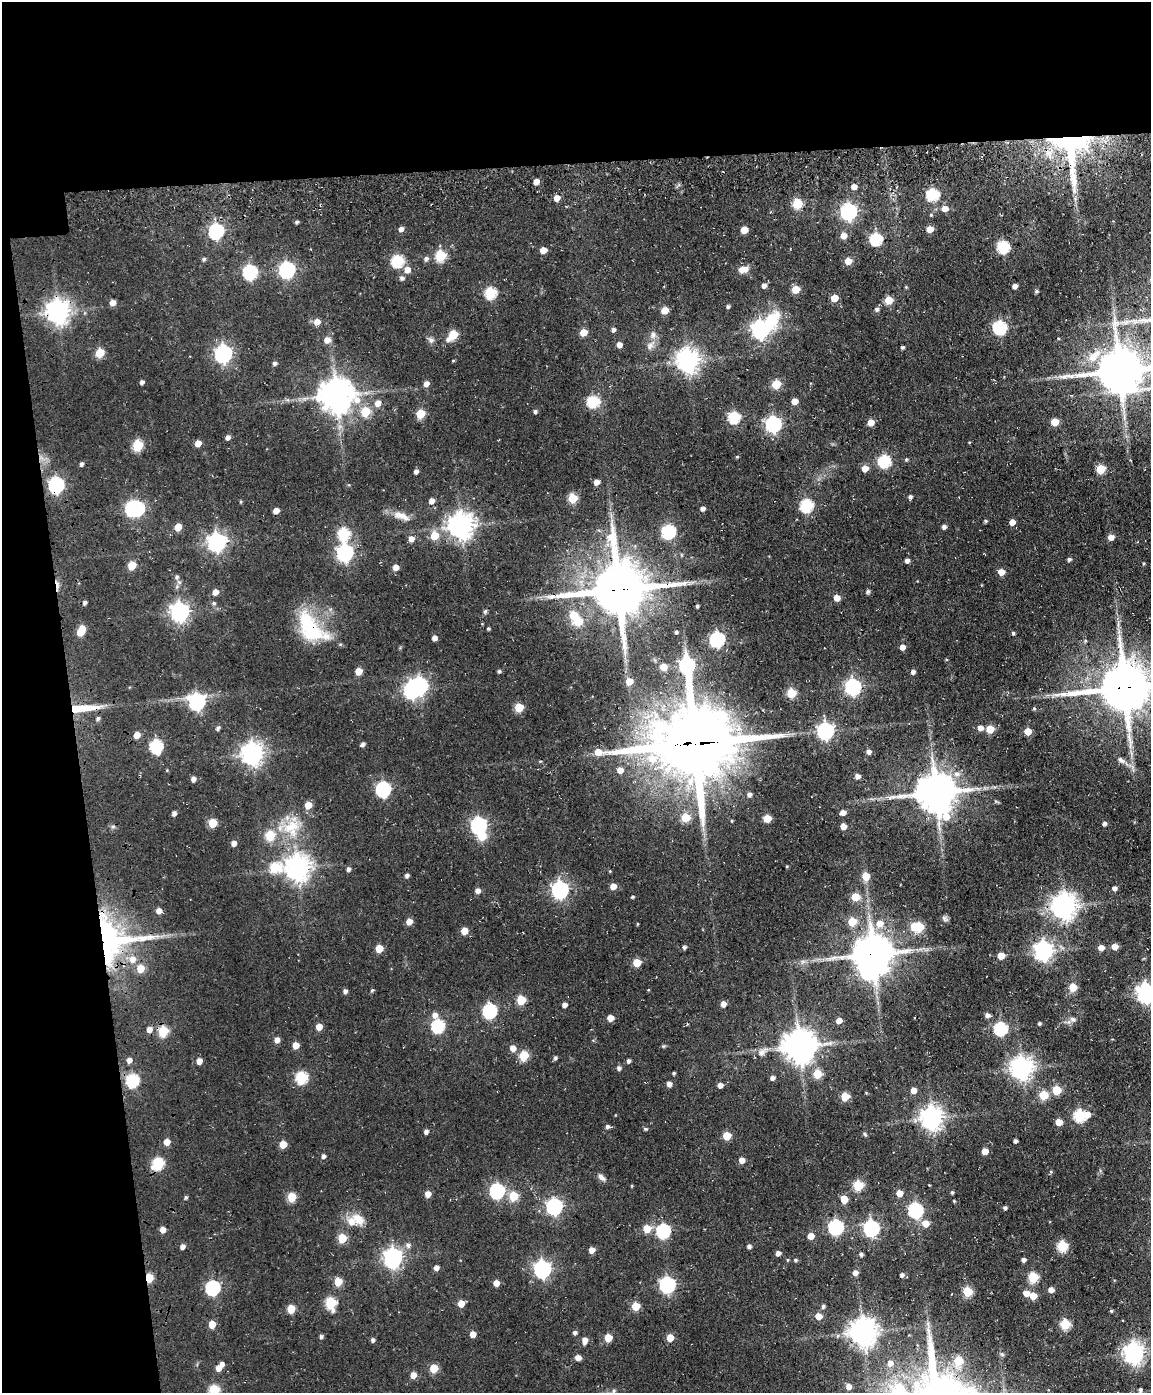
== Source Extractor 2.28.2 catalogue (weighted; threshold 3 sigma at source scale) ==
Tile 1 of 4 x 3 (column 1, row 1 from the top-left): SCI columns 114-1262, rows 3043-4433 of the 4820 x 4802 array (HDU 1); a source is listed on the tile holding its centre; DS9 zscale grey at full resolution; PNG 1153 x 1395 px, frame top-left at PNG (2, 2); no overlay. Shown black and unused: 18% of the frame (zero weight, under 3 of 4 exposures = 11% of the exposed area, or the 3 px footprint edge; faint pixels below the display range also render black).
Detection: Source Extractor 2.28.2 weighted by HDU 2 'WHT'; one run over the whole footprint, this tile lists its part. Background 0.0634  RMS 0.0094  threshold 0.0423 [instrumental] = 3 sigma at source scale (4.5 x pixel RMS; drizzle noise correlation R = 1.50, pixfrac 1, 0.05/0.05 arcsec/px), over >= 5 px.
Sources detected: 360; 8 inside a brighter object's white glare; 3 cosmic-ray / hot-pixel residue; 3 long thin detections or spike segments (spike, bleed or trail) — not listed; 5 inside a brighter listed object's ellipse — not listed separately; the other 341 listed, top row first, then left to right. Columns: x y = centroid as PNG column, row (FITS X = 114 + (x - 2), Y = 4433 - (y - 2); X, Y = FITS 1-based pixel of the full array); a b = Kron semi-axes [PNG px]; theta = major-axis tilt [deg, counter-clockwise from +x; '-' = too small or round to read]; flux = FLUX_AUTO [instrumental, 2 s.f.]
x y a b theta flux
1070 147 62 39 -83 170
536 181 5 4 - 7.8
933 194 6 6 - 92
557 198 5 5 - 8.3
797 203 5 5 - 45
945 209 5 5 - 8.6
848 211 7 7 - 260
931 215 4 4 - 0.96
297 222 4 3 - 1.8
401 229 6 5 - 3.4
930 229 5 5 - 9.8
744 230 5 5 - 13
216 231 7 6 - 160
843 236 5 5 - 9.4
876 239 6 6 - 88
1003 247 6 6 - 87
543 250 5 5 - 9.2
440 256 6 5 - 56
204 259 5 4 - 1.9
426 259 6 5 - 2.7
397 261 6 6 - 84
848 261 5 5 - 13
407 269 6 6 - 8.9
743 269 12 7 6 7.5
287 270 7 6 - 230
250 272 7 7 - 130
402 278 6 6 - 2.5
764 285 5 5 - 3.7
1015 286 4 4 - 3.5
906 287 4 4 - 0.82
796 289 5 5 - 18
490 293 6 6 - 69
834 298 5 5 - 14
889 300 5 5 - 19
113 303 5 5 - 6.7
728 306 4 4 - 1.6
877 309 5 5 - 2.3
665 310 5 5 - 15
58 311 8 8 - 800
317 322 6 5 - 7.8
1000 327 6 6 - 120
761 329 12 7 40 360
613 330 5 5 - 2.3
583 332 5 5 - 13
453 335 7 5 45 35
653 335 11 6 84 4.1
327 340 6 6 - 7.1
431 340 9 7 -32 2.8
619 345 5 5 - 5.2
902 347 4 4 - 1.4
100 353 6 5 - 28
223 354 7 7 - 280
1094 356 22 12 44 18
688 360 8 7 - 730
274 363 5 4 - 2.4
1120 371 15 13 2 3300
142 382 4 4 - 2.5
426 384 5 5 - 5.2
776 384 5 5 - 31
336 395 10 10 - 1900
794 401 5 5 - 8.9
593 402 6 6 - 79
378 403 6 6 - 7
535 411 5 4 - 2
365 412 6 5 - 34
421 414 5 5 - 28
734 417 6 6 - 76
871 422 5 5 - 10
1055 422 5 5 - 19
773 424 7 6 - 220
228 437 5 4 - 3.8
198 443 5 5 - 8.6
138 445 6 5 - 52
737 457 4 3 - 0.92
906 459 4 4 - 1.2
884 461 6 6 - 99
81 464 5 4 - 2
865 469 5 5 - 9.2
1100 469 5 5 - 31
416 471 4 4 - 3.1
596 482 5 5 - 5.7
56 485 7 6 - 210
910 497 5 4 - 2
573 498 5 5 - 36
431 501 5 5 - 5.7
806 506 6 6 - 92
132 508 7 6 - 130
702 508 4 4 - 3.5
276 511 5 4 - 7.3
401 516 25 9 -22 9.7
986 521 5 4 - 1.3
1012 522 5 5 - 5.6
461 525 8 8 - 940
178 527 5 5 - 13
944 527 4 4 - 3.3
668 532 6 6 - 120
344 534 7 6 - 78
434 535 6 5 - 22
1111 537 5 5 - 7
411 539 5 5 - 6.2
217 542 7 7 - 380
345 553 7 7 - 260
1069 559 4 4 - 2.1
907 560 4 4 - 3.6
1143 563 4 3 - 0.85
132 565 5 5 - 21
396 567 5 4 - 6.9
1001 572 5 5 - 10
177 577 6 6 - 2
57 585 16 4 -86 3.9
618 589 17 17 - 5300
868 591 6 3 -14 1.5
215 592 5 5 - 6.3
837 598 5 5 - 8.9
84 603 5 4 - 2.2
214 603 6 5 - 1.8
697 606 3 3 - 1.5
180 612 7 7 - 420
485 612 5 4 - 1.9
578 621 6 5 - 26
1118 624 12 3 90 3
309 628 41 21 -61 57
488 629 4 3 - 1.1
81 631 8 5 65 24
676 632 5 4 - 1.2
1013 633 3 3 - 1.5
434 638 4 4 - 4.6
717 639 7 6 - 170
1085 641 5 4 - 1.1
902 647 5 4 - 6.2
663 667 6 6 - 11
359 671 5 5 - 13
499 671 5 4 - 1.4
913 672 4 4 - 3.4
629 681 6 5 - 11
853 687 7 6 - 240
1125 688 17 14 8 4300
412 690 7 6 - 220
791 693 5 5 - 36
197 702 7 7 - 260
519 707 5 5 - 29
83 708 37 8 5 26
1034 708 5 4 - 1.1
98 719 6 5 - 1.9
218 728 7 4 69 1.7
980 728 6 5 - 4.9
990 729 5 5 - 23
825 731 7 7 - 250
1028 732 5 5 - 14
137 735 5 5 - 8.9
363 744 5 4 - 2.9
694 744 28 21 7 10000
156 746 7 6 - 100
869 752 5 4 - 3.7
252 753 8 7 - 660
652 758 12 10 -1 15
1121 760 11 7 -35 3.8
620 770 5 5 - 7
957 774 8 7 - 4.7
857 776 5 4 - 4.3
193 779 5 4 - 3.7
383 789 7 6 - 170
936 793 13 12 - 2700
749 794 5 5 - 3.3
308 805 6 5 - 12
843 812 5 4 - 6.5
174 813 4 4 - 3.2
685 817 5 5 - 30
767 818 5 5 - 15
732 821 4 3 - 0.83
213 823 5 5 - 24
1104 823 5 4 - 2.5
478 825 7 6 - 220
843 826 4 4 - 8
292 828 26 23 73 35
234 843 5 5 - 5
275 867 7 6 - 45
297 868 9 8 - 920
348 869 5 4 - 2.6
610 871 4 3 - 0.72
407 875 5 4 - 2.3
866 876 5 5 - 19
613 886 5 5 - 8.1
1114 888 5 4 - 3.6
560 890 7 7 - 280
478 891 5 5 - 4.5
633 897 3 3 - 1.2
855 897 5 5 - 22
1064 906 9 8 - 920
159 911 5 5 - 5.6
944 919 9 6 -42 2.4
409 921 5 5 - 8.4
852 922 5 5 - 25
638 924 4 3 - 0.79
880 924 9 8 - 9.3
919 927 6 5 - 33
464 931 5 5 - 14
111 939 43 39 -37 200
1115 946 5 5 - 8.6
684 947 5 4 - 1.7
1101 947 5 5 - 7.1
379 948 5 5 - 18
1043 951 7 7 - 410
873 954 12 11 - 2600
1001 956 5 5 - 12
803 961 7 4 19 2
637 963 5 5 - 22
1073 987 6 6 - 15
372 990 4 4 - 1.2
345 991 4 4 - 2.7
1146 993 8 7 - 460
521 1000 5 5 - 33
723 1004 5 5 - 5.7
564 1005 4 4 - 4.1
489 1011 7 6 - 130
435 1015 7 6 - 4.9
987 1015 5 5 - 3.3
610 1018 5 5 - 9.9
1073 1019 9 6 -31 3.2
839 1021 5 4 - 6.9
1039 1023 4 3 - 1.5
438 1026 6 6 - 100
319 1027 5 5 - 8.4
1000 1028 6 6 - 120
149 1029 5 5 - 5.5
163 1031 6 5 - 48
277 1040 5 5 - 5.8
296 1045 5 5 - 9.1
799 1046 10 10 - 1700
513 1048 6 5 - 6.9
762 1052 17 8 40 6.3
524 1056 6 5 - 39
555 1058 5 4 - 1.9
129 1060 5 5 - 4.7
199 1061 5 5 - 6.7
628 1061 5 4 - 2.5
619 1068 5 5 - 2.3
1021 1068 8 7 - 680
674 1073 4 4 - 1.1
817 1074 5 5 - 27
301 1077 6 6 - 82
773 1078 5 5 - 3
132 1081 7 6 - 93
669 1084 5 4 - 4.8
720 1085 5 5 - 4.8
914 1090 5 4 - 8.7
1057 1090 5 5 - 29
1043 1095 5 5 - 32
845 1096 5 5 - 26
1080 1116 6 6 - 85
931 1118 8 7 - 700
1059 1122 5 5 - 12
608 1126 6 4 -5 2.4
426 1132 5 4 - 3
865 1134 6 4 -47 1.2
727 1136 5 5 - 21
1015 1141 4 3 - 2.4
167 1142 5 5 - 8.5
283 1144 5 5 - 16
985 1151 5 4 - 11
323 1156 5 4 - 2.9
742 1160 5 5 - 6.7
158 1163 7 6 - 73
1051 1172 5 3 - 0.85
601 1177 11 6 -40 3.8
858 1185 6 5 - 44
632 1186 4 3 - 0.81
497 1191 7 6 - 170
952 1192 4 3 - 1.4
900 1193 5 5 - 9.9
428 1194 5 5 - 8.2
513 1196 5 5 - 35
186 1197 4 4 - 1.5
292 1197 5 5 - 27
844 1199 6 5 - 13
954 1201 5 3 - 0.82
554 1206 7 6 - 230
1005 1208 4 3 - 2.1
915 1210 7 6 - 150
358 1219 18 13 -40 13
925 1223 6 6 - 11
836 1227 7 6 - 150
871 1228 7 6 - 200
647 1229 6 5 - 19
163 1230 5 5 - 7.1
663 1231 6 6 - 130
811 1236 5 5 - 8.8
342 1238 5 5 - 28
408 1245 7 6 - 3.1
749 1246 4 4 - 2.8
1062 1246 5 5 - 60
592 1250 5 5 - 6.2
778 1253 5 4 - 4.1
861 1254 4 4 - 2.1
393 1258 8 7 - 400
795 1260 5 4 - 1.5
1024 1260 4 4 - 3.1
436 1268 5 5 - 4.2
542 1269 7 7 - 280
855 1273 5 5 - 4.8
902 1275 5 4 - 2.3
1033 1277 5 5 - 53
149 1278 5 5 - 27
338 1282 5 5 - 22
496 1283 5 4 - 8.9
667 1285 7 6 - 220
213 1288 7 6 - 150
1051 1290 5 5 - 5.8
967 1291 5 5 - 37
1026 1293 5 5 - 8.1
1033 1296 5 5 - 13
331 1303 6 6 - 59
461 1303 5 5 - 11
636 1306 5 5 - 26
823 1306 5 4 - 2.1
291 1309 5 5 - 25
333 1310 6 5 - 2.7
1111 1311 4 4 - 1.1
819 1316 6 6 - 8.5
212 1324 5 5 - 13
1065 1324 5 5 - 46
575 1332 4 4 - 2.6
863 1332 9 8 - 1100
473 1334 5 5 - 7.2
321 1336 4 4 - 2.2
608 1338 5 5 - 19
670 1338 5 5 - 13
373 1340 5 4 - 2.4
584 1340 7 5 85 6.1
1134 1353 7 7 - 550
578 1357 5 4 - 7.3
958 1361 6 5 - 30
890 1363 7 6 - 5.1
222 1364 5 4 - 3.1
218 1368 5 5 - 6
434 1368 5 5 - 22
413 1375 5 5 - 8.4
849 1387 6 5 - 4.8
214 1390 6 5 - 52
1140 1390 4 4 - 1.8
613 1391 6 5 - 2
Overlapping masked pixels (flux is a lower limit): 12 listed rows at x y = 1070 147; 58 311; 1120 371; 56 485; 57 585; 618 589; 1125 688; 83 708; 694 744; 111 939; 873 954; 149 1278
Isophote crosses this tile's border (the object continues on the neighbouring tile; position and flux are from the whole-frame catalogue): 4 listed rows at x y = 1120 371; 1125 688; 1146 993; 214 1390